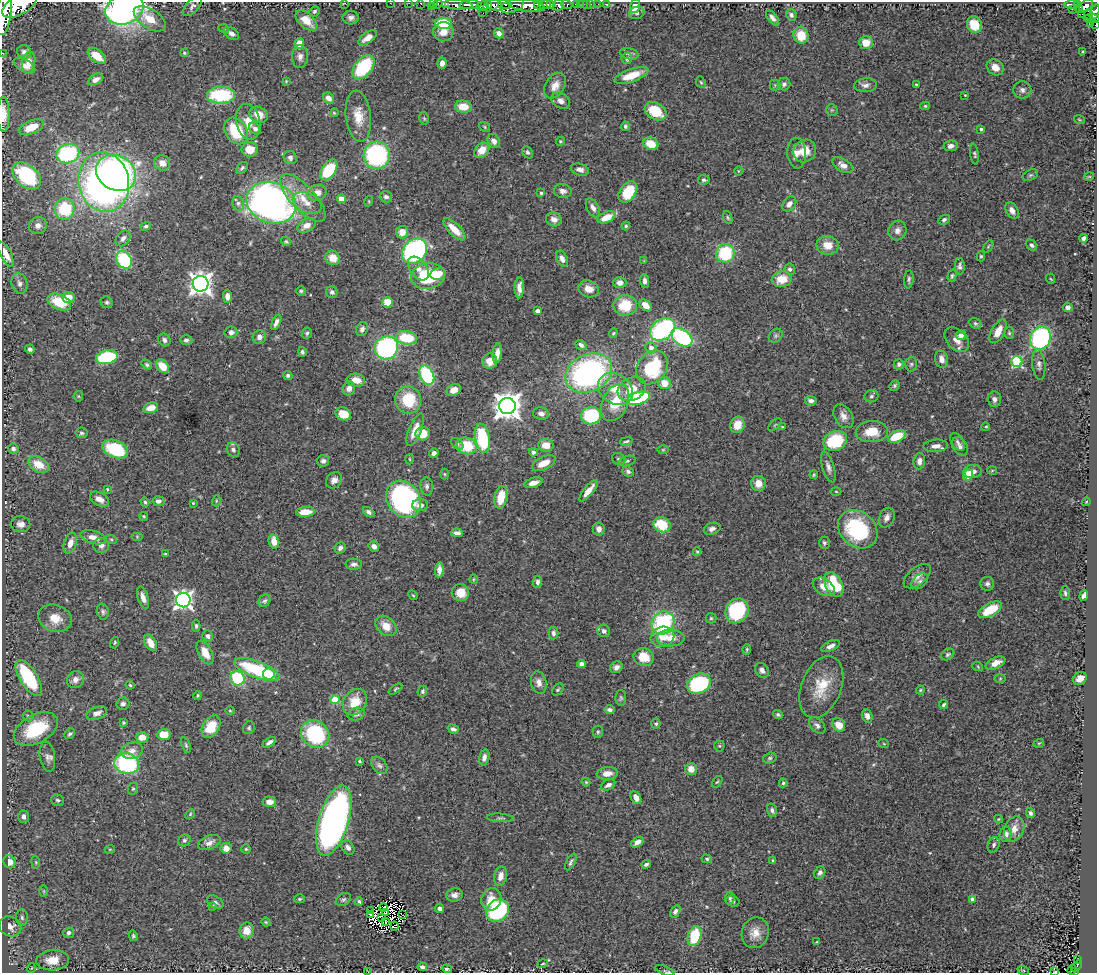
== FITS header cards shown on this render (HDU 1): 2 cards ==
NAXIS1  =                 1095
NAXIS2  =                  971

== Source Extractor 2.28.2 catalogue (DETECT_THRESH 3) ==
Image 1095 x 971 px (HDU 1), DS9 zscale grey, 1 PNG px = 1 image px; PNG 1099 x 975 px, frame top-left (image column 1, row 971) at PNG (2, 2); each listed source drawn as its Kron ellipse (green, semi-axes under 4 px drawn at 4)
Background 0.913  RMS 0.035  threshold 0.106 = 3 sigma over >= 5 px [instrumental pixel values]
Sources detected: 520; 5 with non-positive FLUX_AUTO (blend fragments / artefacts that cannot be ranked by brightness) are neither listed nor drawn; of the other 515, the 500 brightest by FLUX_AUTO listed and drawn (15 fainter detections omitted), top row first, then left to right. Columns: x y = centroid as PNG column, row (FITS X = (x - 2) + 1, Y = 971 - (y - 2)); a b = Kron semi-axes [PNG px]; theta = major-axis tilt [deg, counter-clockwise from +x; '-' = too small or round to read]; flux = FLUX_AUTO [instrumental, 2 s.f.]
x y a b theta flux
345 3 3 2 - 20
390 3 2 2 - 8
409 3 2 2 - 11
421 3 3 3 - 42
433 3 3 3 - 19
438 4 5 3 - 22
505 4 7 3 -6 380
550 4 4 3 - 420
567 4 5 3 - 140
576 4 4 3 - 75
581 4 3 2 - 9
586 4 2 2 - 15
591 4 2 2 - 7
598 4 2 2 - 6.2
607 4 3 2 - 13
1071 4 7 3 0 210
19 5 19 10 32 4300
457 5 15 4 -3 1000
470 5 11 4 2 1300
494 5 9 5 -22 720
526 5 19 6 -8 2800
539 5 5 3 - 680
545 5 6 3 8 1000
558 5 6 5 - 350
1077 5 4 3 - 180
192 6 12 6 48 7.8
482 6 6 4 12 550
488 6 5 3 - 330
512 6 12 6 21 1100
635 6 7 4 72 35
1086 6 8 5 43 750
431 7 3 3 - 66
124 9 20 15 23 910
1072 9 3 2 - 15
1079 9 4 3 - 78
314 11 5 5 - 4.4
4 12 23 7 83 7900
1095 12 8 4 72 560
483 13 2 2 - 9.1
637 13 8 6 16 5.7
1082 14 2 2 - 23
1088 14 5 3 - 210
791 15 6 5 - 6.2
351 18 8 7 - 9.5
773 18 9 4 -51 9.4
1092 18 8 3 -5 330
150 19 18 9 -33 42
306 20 13 7 -41 36
444 23 8 5 -5 120
1091 23 2 2 - 7.8
1095 24 4 2 - 33
974 25 8 7 - 52
224 29 5 3 - 2.2
443 32 10 9 - 24
231 33 8 5 -35 9.9
499 33 5 5 - 12
801 35 8 7 - 51
367 38 11 5 35 21
866 42 7 6 - 33
299 44 5 4 - 35
24 52 7 6 - 9.7
1083 52 3 2 - 2
2 53 2 2 - 15
184 53 4 3 - 2.5
629 54 9 5 -12 7.1
97 56 10 6 -39 42
300 57 11 8 87 13
627 58 6 5 - 10
29 63 11 6 79 23
442 63 5 4 - 13
24 66 12 6 -29 14
363 67 14 8 52 170
995 67 9 7 -35 21
631 75 18 6 19 49
96 79 8 5 29 12
286 81 4 4 - 2.1
701 82 6 4 -66 3.2
784 84 6 6 - 6.7
775 85 5 5 - 3.4
865 85 11 7 4 10
916 85 3 3 - 3.1
555 86 14 9 56 22
1022 90 9 8 - 9.9
221 95 14 8 1 170
965 95 3 2 - 1.9
329 98 6 5 - 16
561 101 10 7 -31 12
925 106 5 4 - 3.2
463 107 8 6 -5 42
832 110 6 6 - 3.8
656 111 11 8 -29 72
334 113 4 3 - 2.6
4 114 17 6 -90 24
258 115 9 7 -28 30
358 116 26 12 -83 44
424 118 6 4 -78 3.7
1079 119 5 3 - 2.1
248 122 18 12 -78 36
625 126 5 4 - 5
31 127 13 6 22 39
485 127 6 4 -38 2.7
255 129 7 5 -43 9.2
981 129 4 4 - 4.5
236 131 14 11 -57 100
494 141 7 6 - 14
560 141 5 4 - 3.2
651 144 8 6 -25 45
951 146 7 5 11 10
250 149 8 7 - 33
482 150 8 6 46 32
805 151 12 11 - 39
527 152 6 5 - 5
797 153 15 9 -87 22
68 154 11 9 15 250
974 154 10 4 -82 4.3
377 155 13 13 - 340
290 158 7 6 - 7.5
162 163 8 7 - 20
843 165 11 6 -32 14
242 168 7 4 46 4.3
580 169 9 6 -14 11
329 170 11 7 56 120
738 171 5 3 - 2
116 173 21 17 -31 680
1030 175 8 5 26 4.6
27 176 16 11 -43 220
1089 177 5 3 - 1.9
704 180 6 5 - 5
104 182 30 25 -77 1200
563 191 9 7 -12 9.8
628 192 12 7 54 83
317 193 9 8 - 21
541 193 4 4 - 4.6
386 197 6 5 - 7.1
303 198 30 12 -47 57
341 199 4 4 - 30
369 201 5 3 - 2
238 203 7 5 -76 7.3
271 203 25 20 -20 1100
307 203 15 9 -27 23
789 204 8 6 54 12
593 208 10 6 -62 11
65 209 10 10 - 130
1012 210 9 6 -58 15
606 217 9 5 23 43
728 218 7 4 -70 3.5
554 219 8 7 - 15
944 220 6 4 27 5
307 225 10 6 32 21
38 226 9 8 - 12
146 226 5 4 - 5.2
626 226 4 4 - 3.4
454 229 14 6 -44 38
897 230 10 9 - 14
402 232 6 6 - 23
123 238 9 6 50 10
1083 238 4 3 - 7.3
286 241 5 4 - 3.7
828 245 11 9 -11 35
1032 245 6 4 -46 5.6
988 247 6 4 58 2.8
414 251 14 11 43 480
725 253 9 9 - 130
6 254 13 5 -64 33
981 256 5 4 - 3.4
333 258 7 7 - 29
562 259 8 5 -66 13
124 260 9 7 -60 150
644 261 4 4 - 2
960 266 8 5 -87 7.2
418 269 13 8 -54 20
790 269 6 5 - 6.4
438 274 8 6 11 29
428 276 17 13 9 150
952 276 6 4 75 4
782 279 10 8 9 48
909 279 9 4 86 5.4
1051 279 5 3 - 1.9
645 281 7 4 -86 7.9
20 283 10 8 -72 10
620 283 7 5 1 11
201 284 8 8 - 1800
519 288 10 4 88 15
589 289 10 8 -20 23
301 291 5 4 - 3.8
332 292 6 6 - 7.1
227 296 6 4 -88 13
68 297 6 5 - 29
59 302 12 7 -22 73
107 302 6 5 - 5.3
387 302 5 5 - 55
625 305 11 10 - 72
645 305 7 5 -41 23
1068 307 5 4 - 7.8
538 311 4 4 - 16
276 322 8 4 66 12
975 323 6 5 - 4.1
362 329 7 5 65 8.6
663 329 14 10 35 300
998 331 13 6 60 28
231 332 6 6 - 9.9
307 333 6 5 - 4.3
613 333 5 3 - 2.6
1009 333 6 5 - 3.6
961 335 5 4 - 13
776 336 8 6 46 5.1
259 337 7 6 - 13
682 337 11 7 -36 270
406 338 10 7 -7 86
1040 338 12 10 63 360
164 340 7 6 - 8.3
186 340 6 4 -3 6.1
957 340 14 10 -47 20
581 345 6 4 -37 8.1
386 348 12 11 - 360
651 348 5 5 - 14
30 349 5 4 - 6.9
302 352 5 4 - 4.7
497 353 10 5 83 15
107 357 11 6 10 170
941 359 9 6 -81 14
490 361 8 7 - 22
1017 362 5 5 - 230
899 364 5 5 - 6.8
911 364 7 6 - 4.7
147 365 6 4 -34 4.6
1039 365 15 6 -84 11
162 366 7 5 -47 39
652 367 18 14 55 160
589 373 24 18 25 590
288 375 5 4 - 4.6
427 375 10 6 -65 190
356 380 9 6 -7 25
664 383 6 6 - 32
894 386 5 4 - 3.9
349 388 7 6 - 15
615 389 19 14 -35 53
632 389 15 11 28 44
454 390 7 5 26 18
78 396 5 5 - 3.2
871 396 7 6 - 5.9
639 398 11 6 18 180
994 399 8 6 -87 9.3
408 400 13 13 - 91
811 401 6 4 -6 9.7
615 403 19 12 65 60
507 406 8 8 - 3100
151 408 7 5 15 26
541 413 8 6 -13 11
343 414 8 6 -22 46
591 416 10 8 11 140
843 416 13 9 -58 17
737 425 8 7 - 32
775 425 8 3 45 2.8
782 427 4 3 - 1.9
986 427 4 3 - 3
415 430 17 6 67 28
872 432 16 10 3 48
81 433 6 5 - 4.4
423 434 7 6 - 41
897 436 9 5 23 70
482 438 15 7 -80 170
626 441 6 2 13 3.6
835 441 12 9 23 130
957 442 10 6 -61 8
457 444 7 4 -44 4.4
546 445 7 6 - 26
467 446 10 8 -12 76
936 446 12 6 4 15
960 446 10 7 -57 8.4
13 449 5 5 - 6.9
115 449 13 8 -22 150
233 450 7 6 - 7.4
663 450 6 4 1 2.8
533 452 4 4 - 7.4
434 453 5 4 - 9.2
410 459 5 3 - 2.2
619 459 7 5 -33 5.2
323 461 6 5 - 7.7
627 461 9 5 16 4.8
919 461 8 5 84 13
544 463 12 6 26 32
39 464 11 7 -28 43
828 467 16 6 -73 12
992 470 5 3 - 2.3
628 471 6 5 - 7.2
973 471 9 6 8 15
444 474 5 3 - 2.3
814 475 4 3 - 2.9
968 475 6 5 - 46
334 480 9 7 50 12
533 483 9 5 18 19
758 483 7 7 - 23
427 486 9 6 -85 7.5
107 489 4 4 - 3.7
588 491 13 4 51 21
836 491 5 3 - 2.2
501 497 11 6 79 63
99 499 10 6 -30 17
403 499 20 16 -54 480
158 501 6 5 - 11
216 501 5 3 - 2.2
145 502 5 4 - 4.7
1086 502 4 3 - 2.1
193 503 4 4 - 2
420 505 8 6 1 13
305 512 9 5 5 34
369 512 6 4 -36 7.5
144 516 4 3 - 3.3
887 518 10 7 65 12
21 524 10 8 -9 13
662 525 9 7 -23 77
599 529 6 6 - 9.6
712 529 8 6 16 9.9
858 529 21 17 -42 210
457 533 6 4 -3 10
137 536 6 4 0 2.8
93 537 13 6 -16 20
111 539 5 3 - 3.3
274 541 7 5 -76 27
70 543 11 6 72 20
824 543 6 5 - 4.8
101 545 8 7 - 9.9
374 546 5 5 - 10
340 548 6 5 - 8.1
697 552 4 4 - 2.7
166 554 4 3 - 3
354 564 8 5 -2 7.9
439 570 7 4 87 15
917 576 16 8 39 19
474 579 4 4 - 2.4
920 581 9 6 44 7.7
537 582 6 5 - 8.2
834 584 13 8 -60 120
987 584 7 7 - 7.8
824 587 12 8 -34 26
460 593 8 8 - 34
1065 593 7 5 -86 5
413 595 5 4 - 2.8
1084 595 5 4 - 8
143 598 11 5 -72 15
183 600 7 7 - 980
265 601 7 5 55 5.9
990 610 13 6 29 63
737 611 13 11 56 190
103 612 8 6 -80 6
55 618 17 13 -21 39
711 618 5 5 - 3.5
663 623 12 11 - 240
196 626 6 4 -90 5
386 626 12 8 -41 32
604 631 6 6 - 9.4
553 633 6 5 - 6.7
207 636 6 5 - 7.5
662 637 12 10 21 32
671 638 14 8 0 23
115 643 6 4 73 3
150 643 9 5 -63 29
830 646 10 5 25 9.7
747 649 5 3 - 2.8
205 653 13 7 -63 31
948 654 7 5 33 4.4
644 657 10 8 -13 48
995 663 10 5 25 23
581 664 4 4 - 11
616 667 6 5 - 10
978 667 5 3 - 2.2
257 670 24 8 -21 190
762 670 8 6 -55 9.3
269 674 6 5 - 110
29 678 20 8 -58 180
238 678 7 7 - 200
1000 678 6 4 1 2.6
1080 678 7 6 - 20
75 680 9 8 - 15
539 682 11 7 -78 15
699 684 12 9 26 180
130 685 4 4 - 3.3
821 687 32 20 68 76
396 689 8 4 36 3.3
558 690 7 5 47 3.8
920 690 4 3 - 2.6
422 691 6 4 66 4.5
198 695 4 4 - 2.7
621 698 8 5 88 4.7
335 700 4 4 - 78
355 702 14 11 56 52
123 704 6 6 - 7.9
944 705 5 3 - 4
609 710 5 4 - 7.1
230 711 4 3 - 2.3
97 713 11 6 20 16
356 714 8 6 14 11
778 715 5 4 - 3.8
28 716 5 5 - 3.6
867 716 7 5 -68 11
123 723 4 3 - 2.9
656 724 5 5 - 4.1
817 725 10 6 -46 8.7
839 725 7 6 - 35
211 726 12 8 58 63
249 728 7 5 59 4.9
36 729 24 14 28 120
453 729 6 4 -17 8.1
598 732 6 5 - 4.1
70 734 6 5 - 4.5
164 734 7 5 7 52
315 734 15 13 -37 190
142 737 6 5 - 23
269 742 7 4 34 8.8
1039 743 5 3 - 2.3
884 744 5 3 - 1.9
186 745 8 4 -72 4.2
719 746 5 5 - 2.9
132 751 11 8 15 16
47 757 15 7 -81 13
484 757 8 5 75 11
770 758 7 5 15 4.8
360 761 4 3 - 3.1
127 764 12 10 -15 250
379 765 10 6 -49 7.9
691 769 6 6 - 24
607 773 10 6 6 20
586 782 4 3 - 2.3
717 782 7 3 52 2.7
783 783 4 3 - 3.4
608 785 7 5 28 8.8
133 789 6 5 - 3.7
636 797 7 5 -62 15
58 800 6 5 - 4.8
269 802 7 5 -4 15
772 810 7 5 -74 6.6
1030 813 5 4 - 6.8
190 814 5 4 - 3
23 817 6 5 - 9.7
500 818 13 3 -3 4.8
998 819 4 4 - 2.2
334 821 36 15 74 1300
1014 829 13 9 66 23
1006 834 7 6 - 14
184 840 6 5 - 4.9
637 842 7 4 35 14
209 843 12 6 22 13
994 845 8 5 70 6.4
348 847 8 6 -54 12
226 848 5 5 - 22
110 849 5 3 - 2.1
246 849 4 4 - 2.9
707 859 5 4 - 3.4
773 861 4 3 - 5
9 862 6 6 - 27
36 862 6 4 -83 3.3
571 862 9 3 62 5.3
646 864 4 3 - 4.6
820 873 6 5 - 7.5
501 876 10 6 77 20
44 891 6 4 -90 2.8
454 895 8 6 11 12
730 898 6 5 - 4.2
299 899 5 4 - 3.3
491 899 11 10 - 37
343 900 8 6 31 5.3
973 900 4 4 - 18
359 901 4 4 - 4.9
733 901 7 5 -16 5.6
215 902 9 5 -30 6.6
213 906 3 3 - 3.4
383 907 4 3 - 5.2
440 909 4 4 - 9
498 910 12 10 43 260
370 911 3 2 - 2.7
675 911 7 4 59 6.9
386 912 3 2 - 3.2
370 914 3 2 - 4.4
402 915 3 2 - 2.8
382 917 3 2 - 3.3
22 918 8 6 -86 7.3
386 921 3 2 - 3.5
266 922 4 3 - 2.4
10 926 11 9 -26 26
394 926 4 3 - 7.3
247 931 8 7 - 29
69 933 5 5 - 7.1
755 933 16 13 71 29
133 936 5 4 - 3.7
694 936 10 6 74 110
817 942 3 3 - 2
53 960 16 10 5 39
1078 960 3 2 - 12
543 964 5 3 - 2.3
1076 966 6 3 49 44
422 967 5 4 - 5.7
31 968 5 3 - 1.8
447 969 5 3 - 3.9
1023 970 6 3 -18 2.9
1072 970 5 2 - 16
665 971 10 3 -21 3.8
1055 971 2 2 - 2.1
368 972 2 2 - 4.8
1074 972 3 2 - 35
At the frame edge (FLAGS 8, measured only in part): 19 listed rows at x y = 345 3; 390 3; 409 3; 421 3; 433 3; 438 4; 19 5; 124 9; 4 12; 1095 12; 1092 18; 1095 24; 2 53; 4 114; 6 254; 665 971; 1055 971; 368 972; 1074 972
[15 fainter detections neither listed nor drawn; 5 non-positive-flux detections neither listed nor drawn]